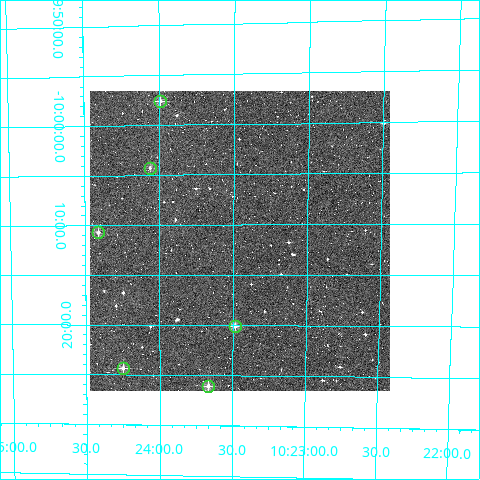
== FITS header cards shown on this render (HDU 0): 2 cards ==
NAXIS1  =                  300
NAXIS2  =                  300

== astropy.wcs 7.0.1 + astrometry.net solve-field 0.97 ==
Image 300 x 300 px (HDU 0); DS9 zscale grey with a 90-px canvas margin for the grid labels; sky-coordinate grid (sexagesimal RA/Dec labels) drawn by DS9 from the SOLVED WCS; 6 Tycho-2 reference stars matched to detected sources circled (green)
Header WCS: RA---TAN/DEC--TAN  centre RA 10:23:27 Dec -10:12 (155.86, -10.19 deg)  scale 6 arcsec/px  FOV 30.0' x 30.0'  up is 0 deg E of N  parity normal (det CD < 0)
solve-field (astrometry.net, Tycho-2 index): VERIFIED the header's WCS against the Tycho-2 star catalogue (verified at 2 index scales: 6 matches each, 0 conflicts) and refined it, rather than solving blind
Solved WCS: RA---TAN-SIP/DEC--TAN-SIP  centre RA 10:23:28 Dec -10:12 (155.86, -10.19 deg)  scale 6 arcsec/px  FOV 30.0' x 29.8'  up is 0 deg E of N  parity normal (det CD < 0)
The solver's refit moves the header's centre by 6.8 arcsec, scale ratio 0.9994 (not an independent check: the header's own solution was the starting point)
Tycho-2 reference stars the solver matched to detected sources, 6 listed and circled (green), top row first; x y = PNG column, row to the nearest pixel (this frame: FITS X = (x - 90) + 1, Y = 300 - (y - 91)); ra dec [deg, ICRS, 3 dp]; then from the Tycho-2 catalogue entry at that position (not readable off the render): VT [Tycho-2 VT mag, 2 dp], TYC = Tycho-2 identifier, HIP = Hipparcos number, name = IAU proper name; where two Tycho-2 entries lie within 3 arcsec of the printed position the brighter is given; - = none
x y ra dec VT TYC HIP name
160 101 155.998 -9.960 10.13 5491-1129-1 - -
150 168 156.016 -10.071 10.97 5494-1586-1 - -
98 232 156.103 -10.179 10.36 5494-58-1 - -
235 326 155.872 -10.335 9.65 5494-323-1 - -
123 368 156.062 -10.406 10.25 5494-424-1 50944 -
208 386 155.917 -10.434 10.28 5494-457-1 - -